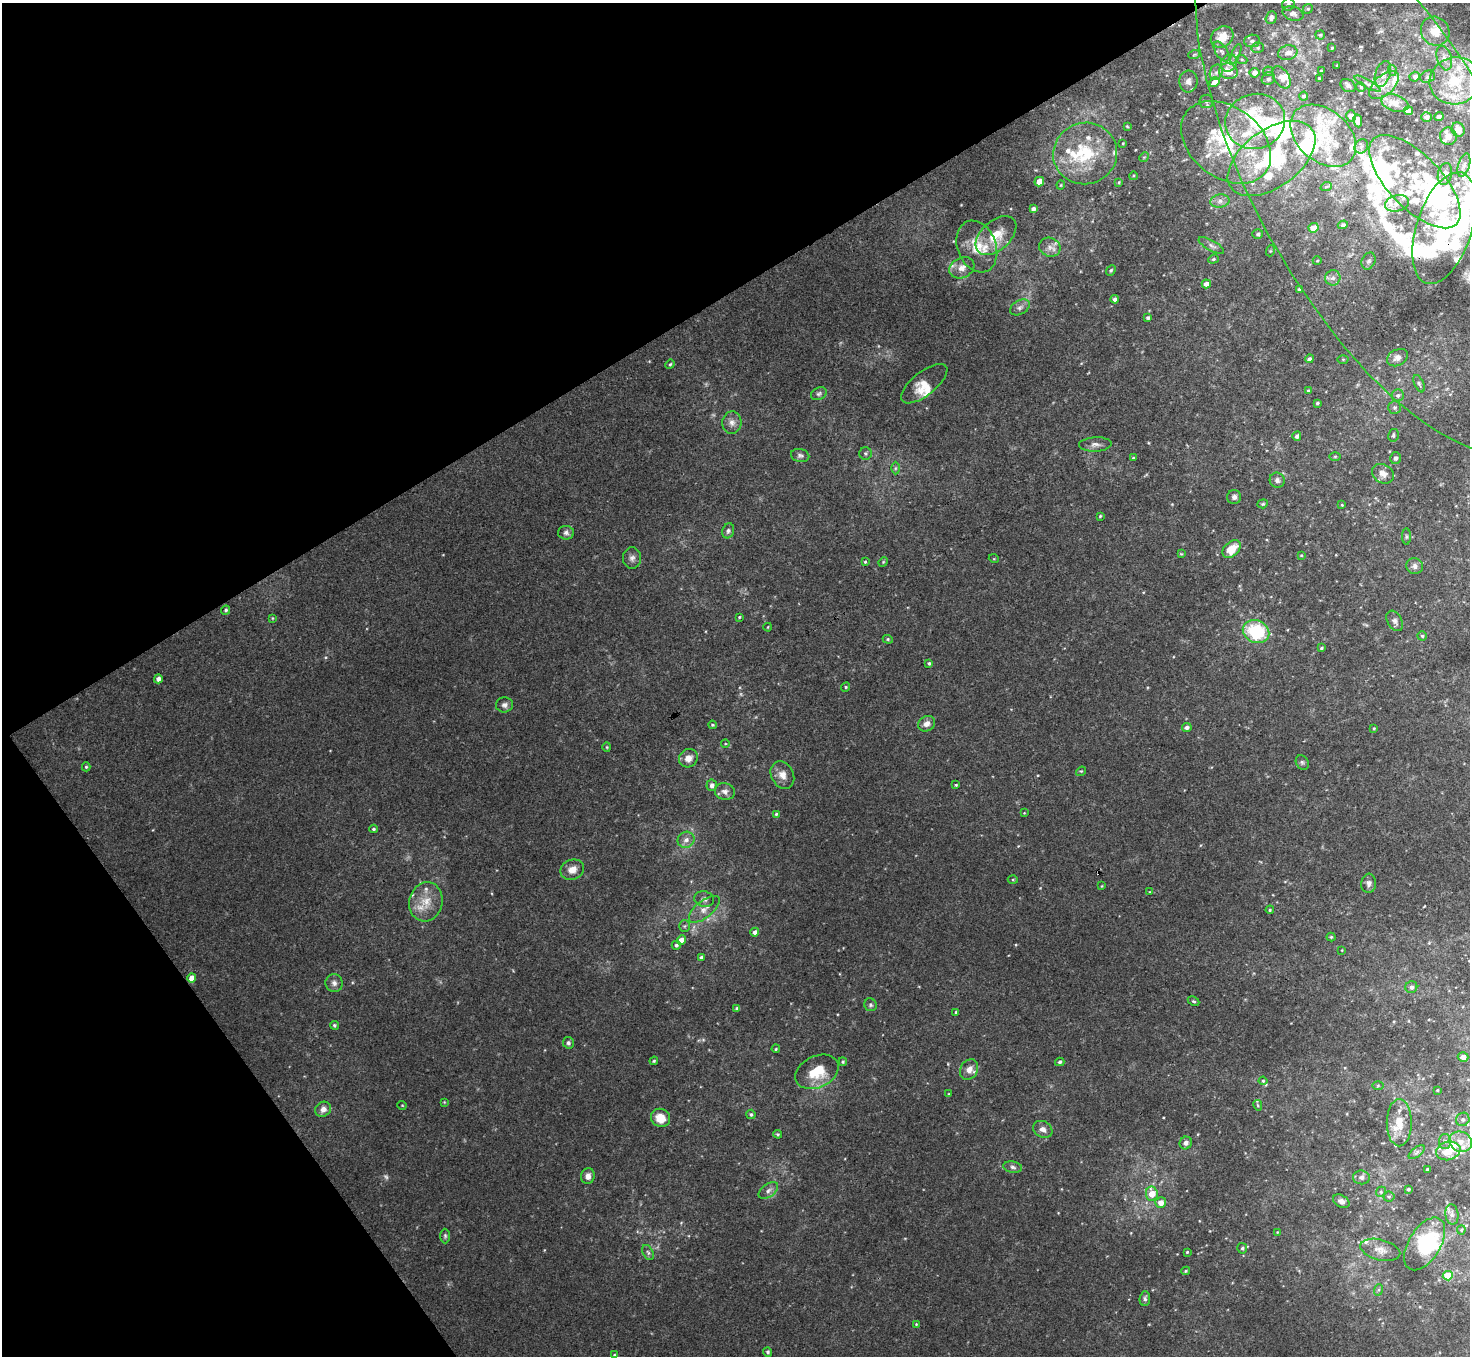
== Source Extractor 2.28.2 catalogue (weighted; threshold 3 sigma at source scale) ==
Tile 5 of 4 x 4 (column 1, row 2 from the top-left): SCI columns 1-1468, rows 2867-4220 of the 5877 x 5870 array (HDU 1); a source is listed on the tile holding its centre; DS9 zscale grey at full resolution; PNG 1472 x 1358 px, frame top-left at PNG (2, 3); each listed source drawn as its Kron ellipse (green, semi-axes under 4 px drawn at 4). Shown black and unused: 29% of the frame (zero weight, under 3 of 4 exposures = <1% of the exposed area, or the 3 px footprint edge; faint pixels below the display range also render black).
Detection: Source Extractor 2.28.2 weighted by HDU 2 'WHT'; one run over the whole footprint, this tile lists its part. Background 0.011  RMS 0.0047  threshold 0.0212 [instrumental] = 3 sigma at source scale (4.5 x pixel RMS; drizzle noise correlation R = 1.50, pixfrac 1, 0.05/0.05 arcsec/px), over >= 5 px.
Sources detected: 289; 2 too faint to see at this stretch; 5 inside a brighter object's white glare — neither listed nor drawn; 47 inside a brighter listed object's ellipse — not listed separately; the other 235 listed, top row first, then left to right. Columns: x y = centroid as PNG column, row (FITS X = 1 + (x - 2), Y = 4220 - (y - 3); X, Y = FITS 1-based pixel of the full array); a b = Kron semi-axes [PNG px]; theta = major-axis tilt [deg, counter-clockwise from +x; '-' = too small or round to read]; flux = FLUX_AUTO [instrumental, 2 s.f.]
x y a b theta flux
1288 4 6 6 - 1.2
1308 9 5 4 - 0.68
1293 14 11 7 -18 2
1271 18 6 5 - 1.5
1435 31 15 14 - 7.8
1320 35 4 4 - 0.53
1222 37 12 9 36 9.1
1252 41 8 6 5 1.7
1258 48 6 5 - 0.97
1332 48 3 2 - 0.46
1222 52 11 6 -56 1.7
1288 53 10 7 15 2.8
1236 54 11 3 70 1
1194 55 6 3 20 0.59
1444 58 12 7 -73 2.9
1242 60 5 3 - 0.66
1229 63 9 7 61 2.7
1337 66 3 2 - 0.39
1392 70 5 3 - 0.55
1228 71 9 7 -18 6.6
1268 71 5 5 - 0.67
1321 71 3 3 - 0.91
1216 72 8 6 67 1.6
1255 73 5 5 - 3.5
1383 74 13 7 71 2.6
1282 77 12 7 -56 3.5
1415 77 5 5 - 1.6
1428 77 7 6 - 1.2
1268 79 7 6 - 1.2
1320 79 3 3 - 0.68
1188 81 11 9 -88 2.5
1455 81 26 23 15 22
1215 82 5 4 - 3.7
1367 84 14 4 -29 1.6
1384 85 18 9 41 5.7
1348 86 8 6 -32 1.3
1361 87 5 4 - 0.55
1304 96 4 4 - 1
1206 101 7 6 - 1.2
1395 103 14 8 -16 5.6
1408 111 4 4 - 2.6
1351 116 6 4 -75 3.3
1439 116 5 4 - 2
1427 117 5 5 - 2
1255 121 30 27 16 26
1358 121 6 4 -81 3.3
1127 126 3 3 - 0.4
1458 130 7 6 - 4.8
1323 136 37 26 -40 26
1448 136 8 8 - 3.1
1226 142 50 35 -38 42
1123 143 4 3 - 0.37
1361 146 7 6 - 1.3
1085 153 32 30 18 26
1144 157 5 4 - 0.54
1271 158 50 28 36 48
1464 165 12 5 73 2.3
1445 174 11 7 77 3.1
1382 175 311 128 -61 360
1133 176 4 3 - 0.43
1039 182 5 4 - 6.2
1119 182 4 3 - 0.48
1415 182 59 26 -46 37
1061 185 4 4 - 0.45
1326 187 5 3 - 0.42
1220 201 9 6 11 2.1
1397 203 12 8 13 2.8
1033 209 4 4 - 1.7
1343 225 5 4 - 1
1314 228 5 4 - 5.7
1444 228 58 28 72 79
1258 234 5 4 - 0.67
996 236 24 14 42 11
1211 245 14 5 -29 1.8
977 247 27 19 -68 12
1050 247 11 9 -20 3
1270 251 5 3 - 0.45
1213 259 5 4 - 0.78
1317 261 4 3 - 0.34
1369 261 9 6 65 1.6
962 268 13 10 28 4
1111 271 6 4 49 0.59
1333 278 8 7 - 1.8
1206 284 4 4 - 3.3
1299 290 3 3 - 1.6
1115 299 4 4 - 1.7
1020 307 11 7 29 1.9
1148 318 4 3 - 0.85
1397 358 11 8 28 2.7
1309 359 4 4 - 1.2
1343 359 5 3 - 0.49
670 364 5 4 - 0.56
924 384 28 12 38 6.1
1419 384 9 4 -65 0.99
1308 391 3 3 - 0.47
819 394 8 6 28 1.1
1398 395 6 6 - 1.3
1317 403 4 3 - 0.68
1395 407 6 6 - 1.1
732 422 11 9 84 2.8
1393 435 6 5 - 0.97
1297 436 4 4 - 1.4
1095 444 16 7 3 2.4
865 453 6 6 - 0.95
800 456 9 6 -11 1.3
1335 456 5 3 - 0.5
1133 458 4 4 - 0.5
1395 458 6 5 - 1.1
895 468 6 4 89 0.72
1383 474 11 9 -32 3.2
1277 480 8 7 - 1.7
1234 497 7 7 - 1.5
1263 504 5 4 - 0.6
1342 505 4 3 - 0.47
1100 516 3 3 - 0.48
728 531 8 6 74 1.2
566 533 8 7 - 1.6
1406 537 8 4 -90 0.71
1232 549 10 7 44 8.7
1181 554 4 4 - 0.44
1301 555 3 3 - 0.41
632 558 10 9 - 2.1
994 559 5 3 - 0.37
865 562 3 3 - 0.54
883 562 5 4 - 0.48
1415 566 8 8 - 1.9
226 610 5 4 - 0.87
739 617 3 2 - 0.52
272 618 4 4 - 0.42
1395 621 11 7 -59 1.8
768 627 4 2 - 0.35
1256 631 13 11 -23 29
1422 636 4 4 - 0.8
888 639 5 4 - 0.64
1321 648 4 3 - 0.56
929 663 4 4 - 0.74
158 679 4 4 - 2
846 687 5 4 - 0.59
504 705 8 7 - 1.9
927 724 9 7 29 2.7
712 725 4 3 - 0.59
1187 728 5 4 - 1.5
1374 728 4 3 - 0.48
725 744 4 3 - 0.4
607 747 4 4 - 0.5
688 758 10 9 - 3.7
1302 762 8 6 -57 0.94
86 767 4 4 - 0.62
1081 771 5 4 - 0.51
782 775 14 11 -62 4.1
712 785 6 5 - 2
956 785 4 3 - 0.53
725 791 10 8 -15 2.1
1024 813 4 4 - 0.37
776 814 4 3 - 0.7
373 829 4 3 - 0.66
686 840 9 8 - 2.5
572 870 12 10 22 4.6
1013 880 5 3 - 0.46
1369 883 9 7 85 1.9
1102 886 3 3 - 0.36
1150 892 4 2 - 0.33
704 899 10 7 -15 1.7
426 902 20 16 77 9
704 909 18 8 39 3.9
1270 910 4 3 - 0.53
684 926 5 5 - 0.78
755 932 4 4 - 2.1
1331 937 4 4 - 0.63
681 940 5 4 - 3.8
676 945 4 4 - 1.1
1342 950 3 3 - 0.34
701 957 4 4 - 1.2
192 978 5 4 - 4.8
334 983 9 8 - 2
1411 987 6 6 - 1.6
1194 1001 6 4 -26 0.67
870 1005 6 6 - 0.89
737 1008 4 3 - 1.1
956 1012 4 3 - 0.77
334 1025 4 4 - 0.84
568 1043 6 5 - 1.1
776 1049 4 3 - 0.51
1463 1057 5 4 - 3.1
654 1061 4 3 - 0.55
843 1062 4 3 - 0.59
1060 1062 5 4 - 0.86
969 1070 11 8 59 3.7
817 1072 23 16 25 14
1263 1081 4 4 - 0.62
1378 1085 6 4 1 0.62
1437 1090 4 3 - 0.49
949 1094 4 4 - 0.47
444 1102 4 4 - 0.38
402 1105 5 3 - 0.37
1258 1105 5 4 - 0.55
323 1109 8 7 - 2.7
751 1114 5 4 - 0.85
661 1118 10 9 - 7
1463 1119 7 6 - 1.3
1399 1123 23 12 90 9
1043 1129 10 8 -29 2.4
778 1134 4 3 - 0.65
1445 1141 7 6 - 1.6
1460 1142 12 10 -24 4.9
1186 1143 6 6 - 1.6
1448 1151 12 9 16 9
1417 1152 9 4 36 1.3
1013 1167 9 5 -10 1.3
1427 1169 3 3 - 0.56
588 1176 8 6 79 2.7
1361 1177 8 7 - 1.5
1408 1189 3 3 - 0.67
768 1190 11 6 37 2
1381 1192 5 4 - 0.71
1152 1194 7 6 - 7.7
1389 1197 5 5 - 0.72
1341 1201 9 6 -30 1.9
1161 1203 5 5 - 3.7
1452 1214 10 6 -84 1.8
1461 1230 4 4 - 0.56
1277 1232 4 3 - 0.31
445 1236 7 5 -90 0.87
1425 1244 29 16 59 25
1242 1248 5 5 - 0.86
1380 1250 20 10 -14 4.3
1187 1252 3 3 - 0.49
648 1253 8 5 -62 1
1186 1271 4 3 - 0.61
1448 1276 5 4 - 10
1378 1290 6 4 70 0.67
1145 1299 7 5 85 1.2
916 1324 3 3 - 0.4
768 1352 5 4 - 0.96
614 1355 4 3 - 0.41
Overlapping masked pixels (flux is a lower limit): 2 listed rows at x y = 1382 175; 1444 228
Isophote crosses this tile's border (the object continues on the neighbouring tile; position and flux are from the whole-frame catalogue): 2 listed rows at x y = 1382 175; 1444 228